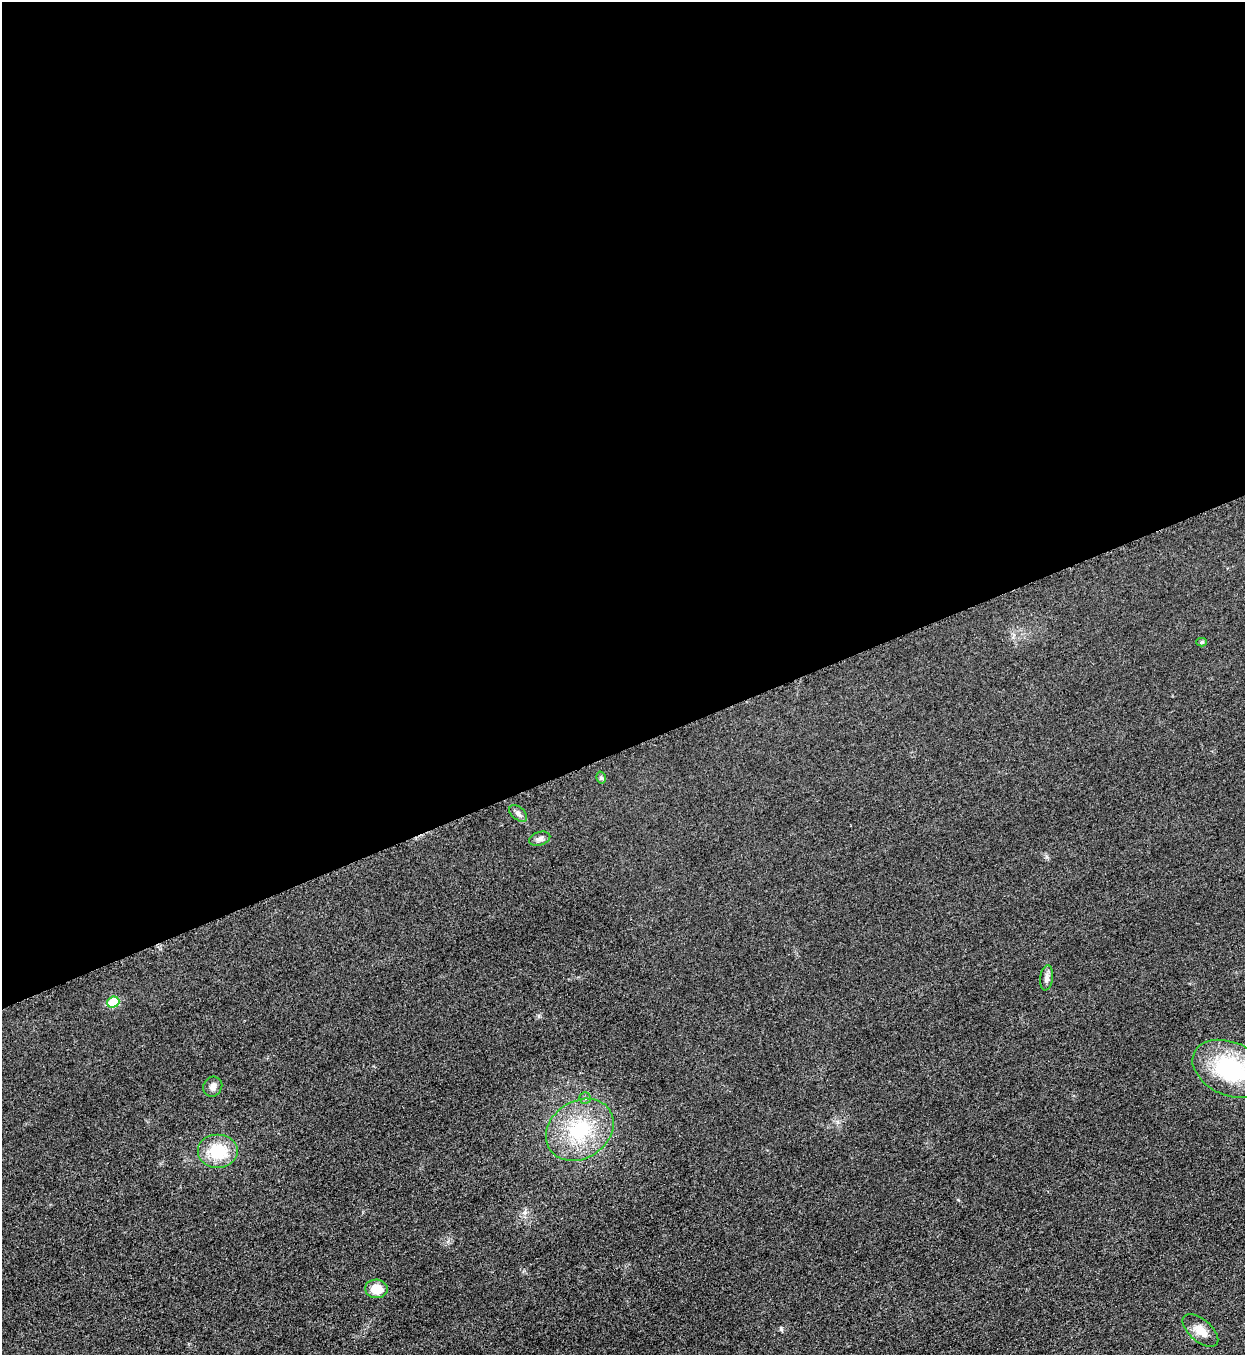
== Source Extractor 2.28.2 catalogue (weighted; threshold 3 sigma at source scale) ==
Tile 2 of 4 x 4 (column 2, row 1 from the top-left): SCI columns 1530-2772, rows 4069-5421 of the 5418 x 5431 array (HDU 1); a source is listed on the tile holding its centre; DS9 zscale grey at full resolution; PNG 1247 x 1357 px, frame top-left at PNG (2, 2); each listed source drawn as its Kron ellipse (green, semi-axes under 4 px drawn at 4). Shown black and unused: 55% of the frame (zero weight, under 3 of 5 exposures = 1% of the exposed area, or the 3 px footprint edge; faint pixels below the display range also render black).
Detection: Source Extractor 2.28.2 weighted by HDU 2 'WHT'; one run over the whole footprint, this tile lists its part. Background 0.0227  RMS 0.0046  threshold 0.0208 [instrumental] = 3 sigma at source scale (4.5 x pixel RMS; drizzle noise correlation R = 1.50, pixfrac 1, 0.05/0.05 arcsec/px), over >= 5 px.
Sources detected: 13; all 13 listed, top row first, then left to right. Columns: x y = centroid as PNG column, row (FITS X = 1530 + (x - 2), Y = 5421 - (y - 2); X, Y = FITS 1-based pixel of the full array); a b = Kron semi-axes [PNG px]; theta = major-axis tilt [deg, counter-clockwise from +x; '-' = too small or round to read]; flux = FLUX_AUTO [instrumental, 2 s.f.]
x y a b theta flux
1201 642 5 4 - 0.81
601 778 6 5 - 0.87
518 813 10 6 -38 1.6
540 839 11 6 16 1.9
1047 978 13 6 83 2.2
113 1002 6 5 - 16
1230 1069 39 26 -24 47
213 1087 10 9 - 2.1
585 1098 5 5 - 0.83
580 1130 36 28 35 32
218 1151 20 17 0 18
376 1289 11 9 -5 8.1
1200 1331 21 11 -41 5.5
Isophote crosses this tile's border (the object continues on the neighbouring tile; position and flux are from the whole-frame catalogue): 1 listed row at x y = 1230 1069
Unlisted compact peaks at least as high as the median listed source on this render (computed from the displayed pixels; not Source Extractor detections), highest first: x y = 781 1329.